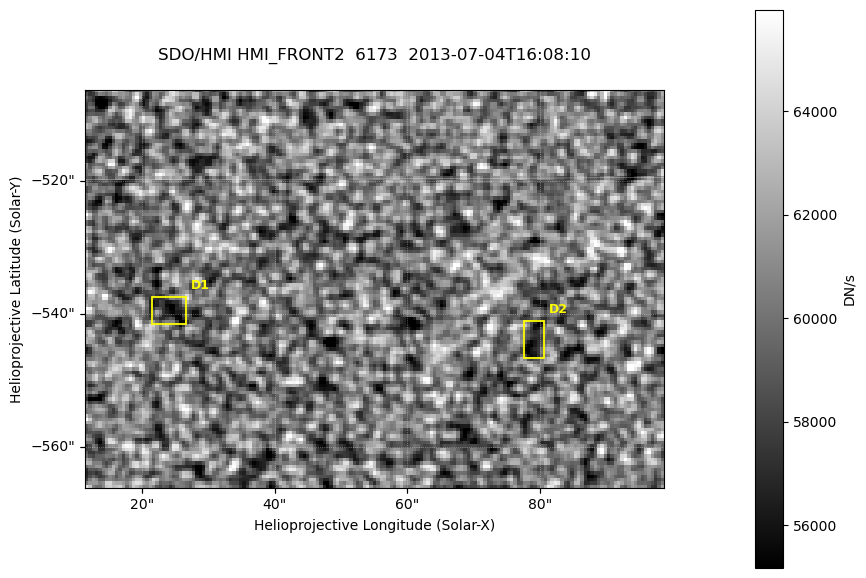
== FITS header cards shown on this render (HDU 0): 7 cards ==
TELESCOP= 'SDO/HMI '
INSTRUME= 'HMI_FRONT2'
WAVELNTH=               6173.0
DATE-OBS= '2013-07-04T16:08:10.80'
CTYPE1  = 'HPLN-TAN'
CTYPE2  = 'HPLT-TAN'
BUNIT   = 'DN/s    '

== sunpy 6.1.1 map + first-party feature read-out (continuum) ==
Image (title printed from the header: SDO/HMI HMI_FRONT2  6173  2013-07-04T16:08:10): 173 x 119 px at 0.504 arcsec/px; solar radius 944 arcsec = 1872 px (partial field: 0.2% of the solar disc is inside the frame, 100% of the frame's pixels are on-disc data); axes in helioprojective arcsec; data unit DN/s (BUNIT, on the colour bar)
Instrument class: CONTINUUM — white-light / continuum photospheric image (CONTENT/OBS_TYPE)
Dark features (sunspots / pores): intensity divided by the frame's on-disc median (partial field: no limb-darkening profile); reference = the frame's on-disc median (the 8%-of-disc-diameter window exceeds this field); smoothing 3 px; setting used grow <= 0.95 with closing radius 1 px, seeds <= 0.88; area >= 9 px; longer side >= 3 px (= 1.5 arcsec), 3 px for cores <= 0.7; partial field; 2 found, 2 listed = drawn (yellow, D1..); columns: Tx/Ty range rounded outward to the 2 arcsec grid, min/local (2 s.f., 1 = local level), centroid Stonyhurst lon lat
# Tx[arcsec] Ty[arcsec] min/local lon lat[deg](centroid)
D1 20..28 -542..-536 0.92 +2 -31
D2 76..82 -548..-540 0.92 +6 -32